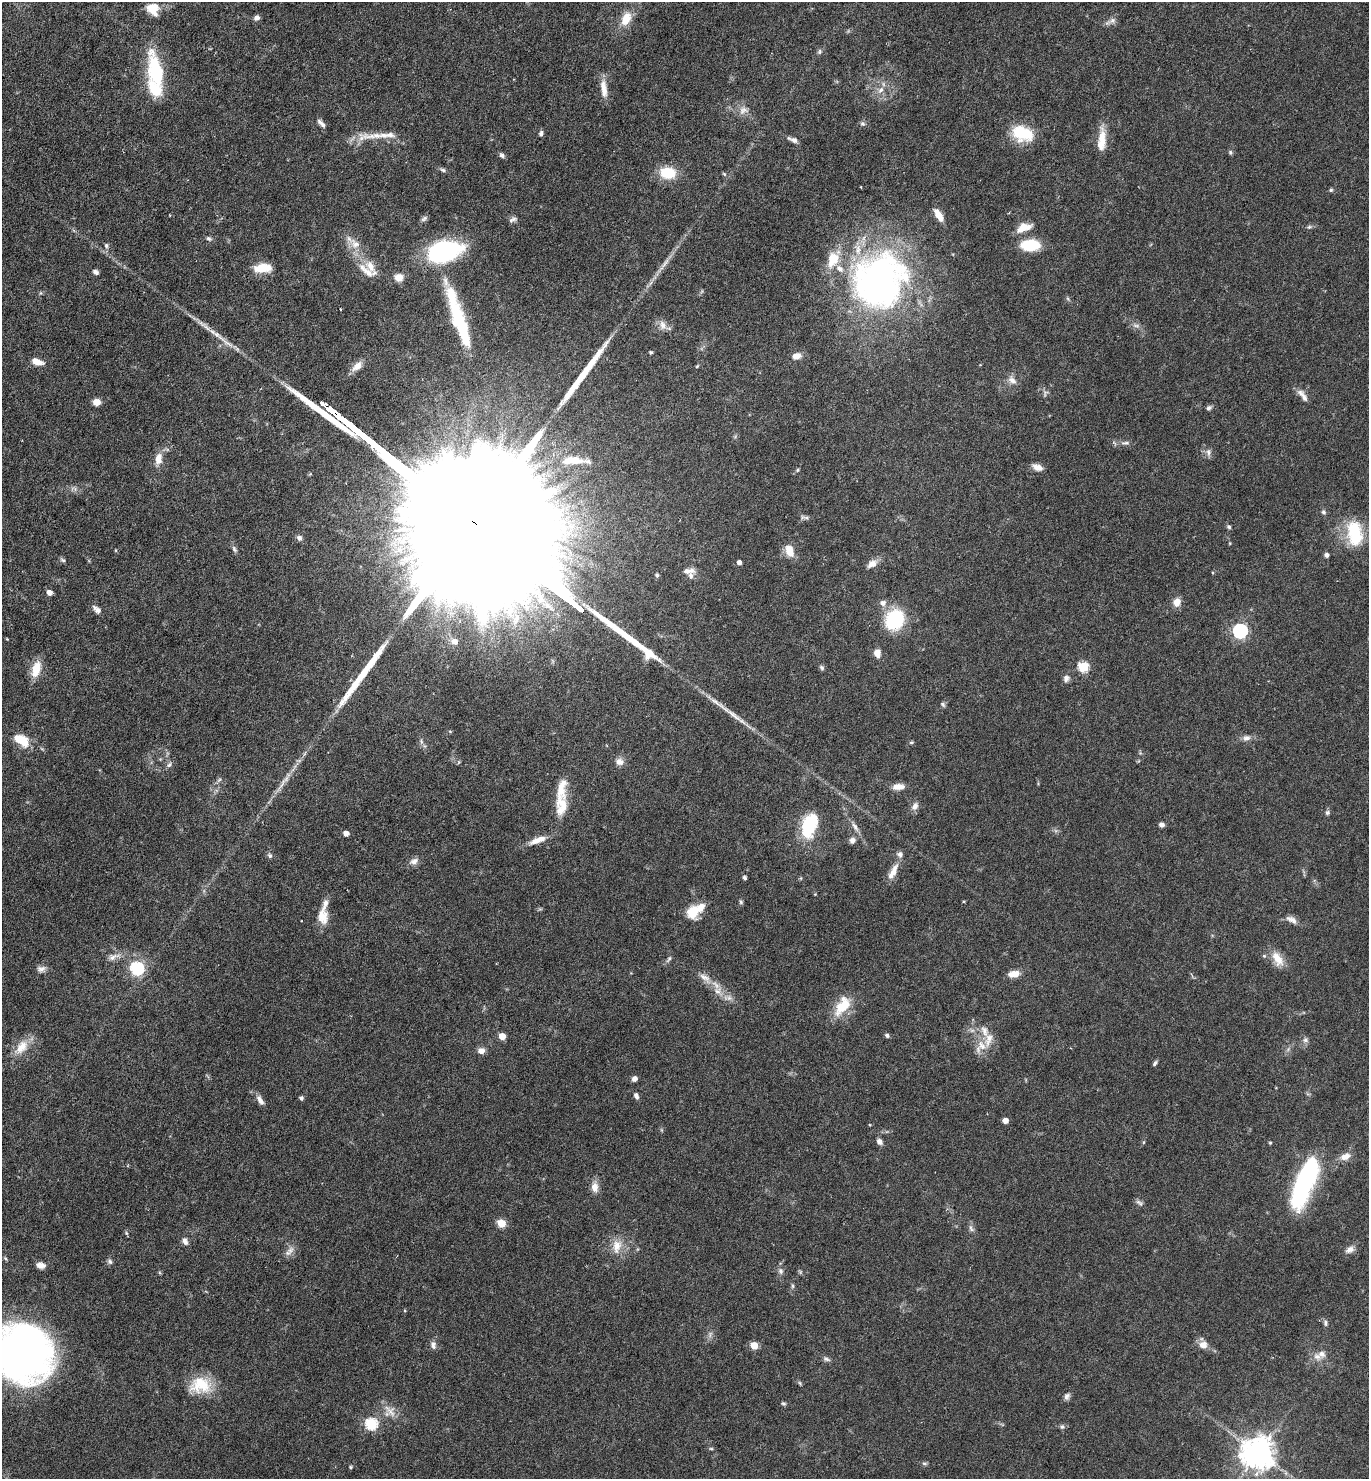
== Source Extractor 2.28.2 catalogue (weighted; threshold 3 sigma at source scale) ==
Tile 11 of 4 x 4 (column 3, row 3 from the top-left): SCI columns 3029-4395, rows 1479-2955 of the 5915 x 5909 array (HDU 1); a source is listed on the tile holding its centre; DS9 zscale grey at full resolution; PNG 1371 x 1481 px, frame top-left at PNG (2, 2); no overlay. Shown black and unused: <1% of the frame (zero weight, under 4 of 7 exposures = <1% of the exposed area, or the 3 px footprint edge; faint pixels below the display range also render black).
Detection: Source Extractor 2.28.2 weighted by HDU 2 'WHT'; one run over the whole footprint, this tile lists its part. Background 0.0575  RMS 0.0029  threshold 0.0117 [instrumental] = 3 sigma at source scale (4.09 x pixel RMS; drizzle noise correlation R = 1.36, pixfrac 0.8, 0.05/0.05 arcsec/px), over >= 5 px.
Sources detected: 199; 1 too faint to see at this stretch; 2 inside a brighter object's white glare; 3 long thin detections or spike segments (spike, bleed or trail) — not listed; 18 inside a brighter listed object's ellipse — not listed separately; the other 175 listed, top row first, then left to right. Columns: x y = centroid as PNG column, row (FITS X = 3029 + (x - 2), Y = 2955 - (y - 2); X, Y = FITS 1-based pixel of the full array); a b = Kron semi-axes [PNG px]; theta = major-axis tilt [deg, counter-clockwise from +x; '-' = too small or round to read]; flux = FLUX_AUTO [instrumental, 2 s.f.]
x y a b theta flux
153 7 18 9 3 3.4
257 18 6 6 - 1
626 19 20 12 64 4.5
1113 20 8 7 - 1
820 51 8 5 84 0.53
156 72 37 14 -76 18
604 88 25 8 -83 3.2
881 90 11 7 52 1.7
743 110 13 9 48 1.9
321 123 13 5 -47 1
863 124 7 7 - 0.64
541 133 7 5 77 0.7
1023 133 25 17 -18 9.9
375 136 46 8 2 5.2
793 140 13 5 -23 1.1
1102 140 29 9 85 4.8
1230 152 6 5 - 0.43
502 155 8 6 -36 0.72
443 170 7 5 -17 0.59
668 173 19 14 -9 7.3
724 174 6 4 -44 0.37
861 187 3 2 - 0.19
1331 190 5 5 - 0.37
939 215 15 6 -58 3.5
424 219 11 4 36 0.63
513 219 11 6 27 0.85
1024 227 20 10 19 3.5
1309 227 6 5 - 0.49
209 239 8 6 -24 0.65
355 244 17 12 -48 3.4
106 245 7 5 -76 0.58
1030 245 20 11 1 9.3
444 252 37 21 13 30
833 259 23 15 67 6
370 266 20 10 -64 3.6
263 268 20 10 4 5.6
95 272 7 5 -35 0.76
399 277 10 8 -3 2.5
880 280 45 39 61 140
663 325 13 9 -69 1.9
1136 326 11 4 -11 0.78
462 328 48 14 -76 14
651 352 4 4 - 0.37
797 356 10 7 17 2
37 362 11 6 -18 3.1
357 366 17 8 40 2.2
697 366 6 3 45 0.28
1012 380 12 8 -34 1.7
1045 393 9 6 69 0.75
1303 395 20 7 -55 1.8
96 402 7 6 - 2.2
1208 408 7 5 39 0.7
1126 443 13 5 2 1
1208 452 11 6 -83 1
158 459 17 10 81 2.7
573 460 26 9 1 5.7
1037 467 13 7 -20 1.8
798 470 6 4 88 0.33
74 489 11 6 -15 1
1323 512 7 5 -49 0.58
806 518 10 4 -1 0.69
475 525 192 25 -39 62000
1229 527 6 5 - 0.47
1355 533 29 17 -81 13
299 538 7 7 - 0.83
1230 543 5 3 - 0.23
234 549 10 6 -61 0.72
789 551 14 9 -70 3.9
1327 555 5 5 - 0.88
63 560 8 5 -27 0.52
739 562 4 4 - 1.3
872 564 14 9 30 2
688 571 15 7 3 1.6
657 575 5 5 - 0.54
49 592 5 5 - 1.9
1177 602 9 8 - 2.5
883 603 9 8 - 1.4
97 609 12 7 -43 1.3
516 619 20 9 73 3.8
895 620 18 16 64 22
1240 631 6 6 - 54
7 639 4 3 - 0.21
455 641 10 8 -23 1.5
649 653 13 11 -81 3.2
877 653 9 7 -70 1.9
1083 667 5 5 - 18
822 668 8 5 -52 0.56
36 669 20 11 74 4.8
1066 678 9 7 79 1.1
943 704 7 5 -46 0.53
1246 738 11 8 16 1.3
22 740 18 9 -33 6.7
421 741 7 5 -79 0.62
912 742 6 4 1 0.39
459 762 6 4 70 0.31
620 762 11 9 -14 1.6
169 765 8 6 57 0.81
282 783 27 5 60 2.4
898 787 15 7 4 2.4
561 806 33 16 85 6.7
915 806 10 7 58 1.5
1327 813 7 6 - 0.59
809 825 27 15 73 14
1162 825 5 5 - 1.1
855 826 16 5 -55 1.4
346 833 4 4 - 2.3
538 840 25 8 20 3.2
852 840 7 6 - 1.3
270 856 7 6 - 0.68
414 861 13 8 22 1.5
893 872 22 7 63 3.2
745 878 5 4 - 0.55
741 902 5 5 - 0.51
693 912 14 11 71 6.3
322 916 23 13 -88 4.3
1291 919 17 7 -28 1.7
1264 956 5 5 - 0.4
113 957 18 8 21 1.9
669 959 11 5 57 0.66
1277 959 22 11 -59 4
137 968 6 6 - 41
41 969 12 8 6 1.3
1014 974 11 6 12 3.3
705 978 21 8 -36 2.7
843 1006 28 13 48 7.3
984 1031 17 9 -69 2.5
887 1035 6 5 - 0.57
502 1036 5 5 - 4.4
1305 1040 7 7 - 0.85
982 1046 16 12 -57 3.6
21 1047 24 13 50 4.7
481 1051 7 6 - 1.8
1155 1063 7 4 52 0.54
634 1078 5 5 - 1.3
636 1096 7 5 -68 0.9
301 1098 4 4 - 0.69
260 1100 15 7 -59 1.6
1005 1121 4 4 - 2.3
880 1142 8 6 -49 1.1
1144 1142 5 3 - 0.27
1270 1143 4 3 - 0.33
1345 1156 13 8 25 2.2
1301 1186 46 17 74 38
595 1187 14 9 -84 2.2
1139 1202 11 6 -32 0.77
501 1223 5 5 - 9.2
971 1228 12 5 -64 0.89
126 1233 6 5 - 0.39
185 1241 10 7 -62 1.2
617 1246 21 12 77 4
290 1250 11 9 48 1.7
1350 1250 12 7 27 1.4
5 1258 6 4 -45 0.38
110 1262 8 6 -49 0.66
40 1265 10 7 -10 1.6
781 1271 8 7 - 0.94
793 1286 6 4 -89 0.42
1325 1323 9 5 -86 0.62
433 1345 11 7 -79 1.1
1203 1345 11 10 - 2.1
754 1346 5 5 - 6.3
22 1353 53 49 -37 150
1317 1356 11 8 -40 1.7
826 1359 10 5 -22 0.76
800 1383 7 4 -46 0.39
200 1385 28 20 3 8.7
1067 1396 9 7 68 0.94
783 1403 6 4 -33 0.46
390 1411 22 11 -47 3.1
371 1424 6 6 - 28
1062 1427 7 6 - 0.55
711 1449 6 4 -1 0.32
1258 1453 9 9 - 520
924 1463 8 4 7 0.47
351 1467 4 4 - 0.4
Overlapping masked pixels (flux is a lower limit): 1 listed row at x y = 475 525
Isophote crosses this tile's border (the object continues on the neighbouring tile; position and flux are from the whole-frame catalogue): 1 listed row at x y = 22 1353